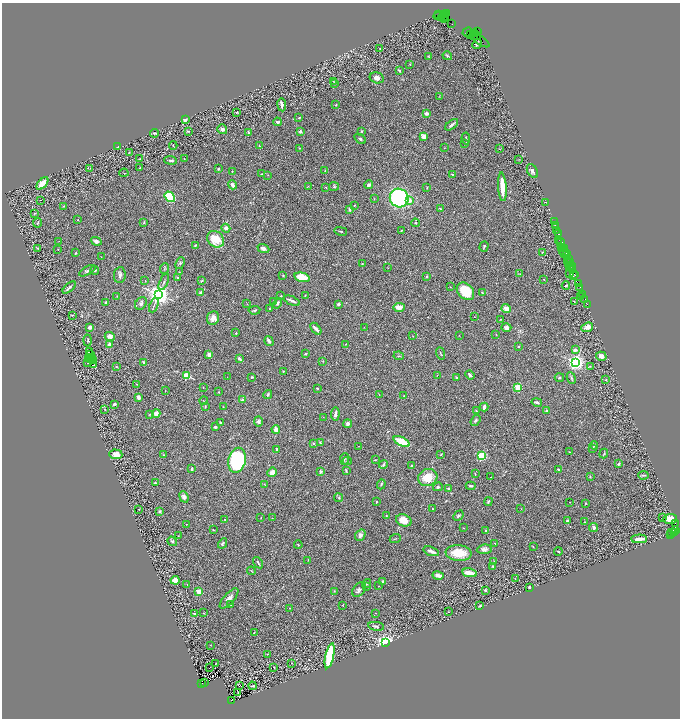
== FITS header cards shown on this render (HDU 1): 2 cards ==
NAXIS1  =                 1356
NAXIS2  =                 1432

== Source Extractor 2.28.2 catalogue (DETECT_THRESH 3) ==
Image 1356 x 1432 px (HDU 1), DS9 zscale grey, zoomed out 1/2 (1 PNG px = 2 x 2 image px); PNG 682 x 720 px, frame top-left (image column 1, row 1431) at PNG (2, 3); each listed source drawn as its Kron ellipse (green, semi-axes under 4 px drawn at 4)
Background 0.62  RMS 0.032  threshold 0.0955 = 3 sigma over >= 5 px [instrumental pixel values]
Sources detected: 410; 40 cannot appear on this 1/2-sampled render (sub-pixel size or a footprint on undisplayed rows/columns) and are neither listed nor drawn; the other 370 listed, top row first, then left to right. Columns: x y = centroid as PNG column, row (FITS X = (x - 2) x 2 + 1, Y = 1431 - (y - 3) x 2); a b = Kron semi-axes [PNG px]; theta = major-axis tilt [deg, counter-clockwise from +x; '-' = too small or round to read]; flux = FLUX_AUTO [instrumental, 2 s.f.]
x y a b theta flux
447 13 2 2 - 230
438 14 3 1 - 140
445 14 2 1 - 210
439 16 6 3 -4 750
444 16 2 2 - 1000
443 18 5 2 - 1000
452 23 2 1 - 43
477 31 3 2 - 220
467 32 5 1 - 56
470 34 4 3 - 740
474 34 2 2 - 1100
474 36 2 1 - 670
476 36 4 2 - 72
481 41 9 3 -35 200
477 44 5 2 - 12
380 48 2 1 - 2.4
429 56 3 3 - 3.7
447 56 5 4 - 8.1
410 64 2 2 - 2.7
399 71 3 2 - 6.3
377 78 7 5 -14 25
334 82 3 2 - 2.9
335 84 3 2 - 3.4
439 96 3 2 - 2.2
282 105 6 2 -83 23
336 105 2 2 - 6
237 112 4 2 - 2.7
426 113 3 3 - 22
299 118 3 2 - 4.4
185 120 3 3 - 18
277 122 4 3 - 11
452 125 7 2 38 15
222 129 5 4 - 21
188 131 3 2 - 4.4
300 131 4 3 - 13
362 131 3 2 - 5.9
248 132 3 2 - 6.3
155 133 4 2 - 7.9
424 136 4 3 - 40
466 138 6 3 -82 9.2
360 139 6 3 -35 7.8
464 143 4 3 - 8.3
173 145 4 2 - 3.6
259 146 2 2 - 3.5
118 147 3 2 - 4.7
300 148 3 2 - 4.1
444 148 2 2 - 1.7
499 149 2 1 - 1.6
129 152 2 1 - 2.8
140 159 2 1 - 2.6
184 159 2 1 - 2.1
518 159 2 2 - 2.3
171 160 6 2 -5 11
140 167 2 2 - 3.8
90 168 3 2 - 4
218 169 3 2 - 8.2
325 171 3 2 - 3.4
532 171 7 5 -60 17
232 172 2 2 - 2.8
124 173 4 1 - 3
262 174 3 2 - 4.4
452 174 2 2 - 3.8
268 175 3 2 - 3
42 184 7 4 49 89
232 185 5 3 - 20
369 185 4 3 - 21
308 186 3 2 - 2.5
334 186 5 4 - 8.1
326 187 4 2 - 4.6
502 187 14 3 -86 110
427 188 3 3 - 3.9
170 197 6 4 -51 360
399 198 10 9 - 910
374 199 3 2 - 2.8
40 200 2 1 - 32
410 201 4 3 - 32
546 202 2 2 - 2.9
355 205 3 2 - 3.1
63 206 3 3 - 3.8
440 208 4 2 - 3.6
349 210 3 3 - 11
34 213 3 2 - 3.8
78 220 2 1 - 3.6
144 222 3 3 - 5.4
554 222 2 1 - 34
38 223 5 2 - 5.3
415 223 4 4 - 7.2
555 225 3 1 - 59
226 228 4 4 - 23
401 230 2 2 - 6.4
557 230 2 1 - 70
341 231 6 2 -13 6.3
558 234 3 2 - 140
216 239 9 7 -41 120
559 240 2 1 - 38
59 241 2 2 - 1.8
96 241 5 3 - 17
561 241 2 1 - 82
561 243 2 1 - 36
195 245 4 2 - 5.4
484 246 5 2 - 6
562 247 3 1 - 70
38 248 4 2 - 4.6
263 248 6 4 -22 17
564 248 2 1 - 46
58 249 2 2 - 2.7
563 251 2 2 - 110
542 252 2 1 - 2.9
76 253 2 2 - 7.2
565 253 5 1 - 240
566 253 3 2 - 110
101 257 2 2 - 1.5
569 259 3 1 - 160
567 261 3 1 - 160
180 263 6 4 67 10
568 263 3 2 - 95
570 263 2 1 - 34
362 264 2 2 - 4.6
571 265 3 1 - 76
570 267 2 1 - 32
572 267 2 1 - 49
164 268 5 2 - 4.8
388 268 2 1 - 1.5
95 270 4 2 - 7.7
87 271 9 3 28 13
179 272 2 1 - 1.7
520 274 2 2 - 2.8
569 274 4 2 - 4.1
574 274 3 2 - 180
120 275 8 6 83 21
283 275 2 2 - 5
573 276 3 2 - 14
302 277 8 4 -14 140
426 277 2 2 - 18
178 278 3 2 - 6
544 279 2 2 - 2.8
145 281 3 2 - 3.1
202 281 4 3 - 6.3
164 282 9 2 66 8.3
578 283 3 1 - 96
566 285 4 2 - 6.5
450 287 2 1 - 1.4
580 287 3 1 - 71
69 288 8 2 42 15
465 291 10 7 -45 190
200 293 2 2 - 43
482 293 3 2 - 8
158 294 4 4 - 5500
583 294 2 1 - 100
305 295 2 1 - 2.4
117 296 3 2 - 2.5
281 296 2 2 - 5.9
580 297 2 2 - 2.6
585 299 2 1 - 41
292 301 9 2 -22 22
574 301 3 2 - 2.2
273 302 3 2 - 4
106 303 3 2 - 12
141 303 7 5 49 16
277 303 5 3 - 10
247 304 3 2 - 2.1
338 304 3 3 - 13
154 305 7 3 67 9.9
587 305 3 1 - 28
399 307 6 4 3 37
506 308 5 4 - 43
269 309 2 2 - 5.5
254 310 6 3 5 8.9
73 315 3 2 - 3.1
474 317 2 1 - 1.7
213 318 7 6 - 42
500 319 3 2 - 2.7
90 327 2 2 - 64
364 327 2 2 - 1.8
506 327 5 4 - 18
587 327 6 4 21 35
316 329 7 2 -48 26
236 333 2 2 - 7.6
496 334 3 2 - 3.7
110 336 5 4 - 30
413 336 2 1 - 1.5
459 336 2 2 - 1.9
88 340 6 2 88 7
269 341 5 3 - 16
346 344 3 2 - 3.7
109 345 3 3 - 31
518 346 3 2 - 4.7
575 350 2 2 - 39
89 352 2 1 - 2.4
440 353 6 2 -70 5.2
305 354 2 2 - 17
91 355 2 1 - 4.8
209 355 4 3 - 27
399 356 5 2 - 6.3
601 356 5 4 - 26
92 357 2 1 - 1.2
88 358 2 1 - 2.1
239 358 4 2 - 19
91 360 3 2 - 0.77
93 360 2 1 - 3.4
323 361 3 2 - 4.2
143 362 3 3 - 8.1
575 362 3 3 - 3000
88 363 2 1 - 0.99
93 365 3 1 - 1.5
590 366 3 2 - 4.6
116 367 2 2 - 7.8
283 371 3 3 - 6
437 375 3 2 - 2.1
470 375 5 3 - 11
187 376 3 3 - 340
227 377 2 1 - 1.6
251 377 2 2 - 9.2
559 377 4 4 - 7.7
456 378 2 2 - 13
571 378 6 3 -66 9
606 380 2 2 - 6.2
137 384 3 2 - 2.2
203 387 2 1 - 2.1
517 387 3 3 - 240
317 388 4 2 - 3.7
165 391 2 2 - 1.8
219 392 2 2 - 3
268 395 4 3 - 7.1
379 395 2 2 - 2.7
404 396 2 2 - 2.7
139 397 4 3 - 17
242 400 3 3 - 12
204 401 4 1 - 2.4
537 402 5 2 - 17
115 404 2 2 - 25
205 406 3 2 - 3.8
223 407 2 2 - 2.5
484 407 4 3 - 22
105 410 2 2 - 2.5
476 411 4 3 - 6.1
546 411 3 2 - 6.4
156 413 4 4 - 37
150 414 3 2 - 3.4
335 414 6 3 84 18
323 417 3 2 - 2.7
475 420 6 3 56 8.8
258 421 5 4 - 16
220 422 2 2 - 4.8
348 424 4 3 - 28
215 427 3 2 - 10
276 429 4 3 - 38
320 442 3 2 - 5
402 442 9 4 -26 170
313 443 2 2 - 12
594 445 4 3 - 8.6
359 446 2 1 - 1.7
592 448 3 2 - 15
277 449 3 2 - 12
569 452 4 2 - 3.3
116 454 6 4 -3 39
441 454 3 3 - 4.9
604 454 5 2 - 5.7
164 455 4 3 - 5.2
482 456 3 3 - 500
345 459 6 4 85 7.5
237 460 13 8 76 680
375 460 3 2 - 3.3
347 461 4 3 - 9
383 464 4 3 - 15
618 464 3 2 - 9.8
411 465 3 3 - 5.3
192 469 4 2 - 14
558 469 2 2 - 7.5
346 471 3 2 - 4.6
272 472 5 4 - 31
321 472 3 2 - 20
475 474 3 2 - 3.5
643 475 5 2 - 8.6
590 476 4 2 - 3.1
428 477 10 8 19 120
491 477 2 1 - 2.6
155 483 2 2 - 7.2
381 484 5 3 - 8.9
265 485 4 2 - 4.1
471 486 5 2 - 8.8
438 487 5 4 - 11
449 489 3 2 - 6.4
184 497 6 4 -69 28
339 498 4 4 - 8.2
488 501 4 3 - 6.7
376 502 3 2 - 5
570 502 2 2 - 2.5
586 503 3 2 - 4.8
139 509 2 2 - 3.8
432 509 2 1 - 3.3
521 509 3 2 - 2.6
160 511 3 3 - 12
386 515 2 2 - 3.8
458 516 6 3 46 10
261 517 2 1 - 2.1
662 517 2 1 - 110
272 518 2 1 - 1.8
670 519 7 5 3 53
225 520 2 2 - 4
404 520 8 6 -21 72
567 521 4 3 - 9.4
585 522 2 2 - 3.2
187 524 3 1 - 2.8
675 524 3 2 - 170
463 528 2 1 - 1.9
594 528 4 3 - 19
213 530 3 2 - 3.5
486 531 3 3 - 8.7
675 531 4 2 - 640
672 533 3 2 - 150
674 533 2 2 - 120
360 535 6 4 59 21
670 535 2 1 - 54
178 536 2 1 - 1.6
395 539 5 2 - 3.7
639 539 8 3 2 61
172 541 5 3 - 9.8
223 543 5 3 - 8.8
495 543 3 2 - 2.7
298 545 4 2 - 5.4
533 547 3 2 - 3.4
484 549 7 4 7 20
431 551 8 3 -19 21
558 551 4 2 - 5.3
459 553 13 8 -6 130
308 560 2 1 - 2.1
494 562 2 2 - 4
258 563 6 2 -56 7.7
493 566 2 2 - 17
251 571 4 2 - 4.5
470 573 7 3 -10 83
438 575 6 3 -14 32
515 579 2 1 - 2.6
175 580 4 4 - 46
383 581 2 2 - 56
367 584 4 3 - 4.6
187 585 2 2 - 2.3
366 586 3 2 - 4.1
379 586 2 1 - 1.8
529 588 3 2 - 31
359 590 8 5 49 15
485 590 3 2 - 7
199 591 2 2 - 150
334 591 3 2 - 3.5
229 598 13 5 48 30
231 605 3 3 - 4.4
343 605 3 2 - 3
480 606 4 3 - 4.9
290 608 3 2 - 2.2
448 612 2 1 - 2.5
194 613 2 2 - 5
204 613 2 2 - 3
375 613 2 2 - 2
376 626 8 3 -8 9.8
254 633 2 1 - 2
385 643 3 3 - 4200
210 645 2 1 - 1.3
267 654 3 2 - 3.1
330 656 13 4 77 370
216 663 3 1 - 2.1
292 663 2 2 - 2
209 667 3 1 - 91
274 667 2 1 - 3
201 683 3 2 - 690
204 683 2 1 - 44
240 685 3 2 - 120
252 686 4 2 - 6.3
238 692 2 1 - 2.1
232 701 3 3 - 640
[40 sub-pixel or undisplayed-footprint detections neither listed nor drawn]